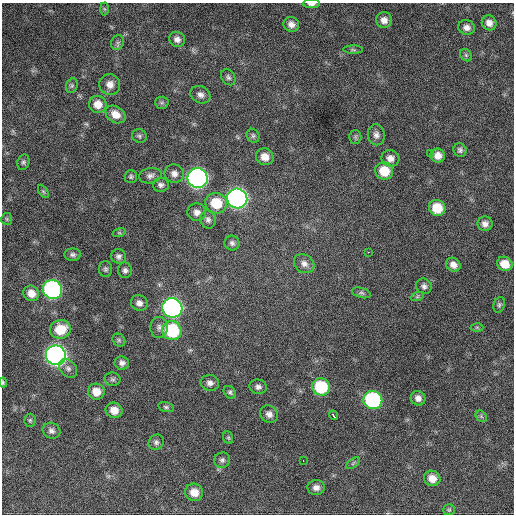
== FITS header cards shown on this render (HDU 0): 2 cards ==
NAXIS1  =                  512 / Axis length
NAXIS2  =                  512 / Axis length

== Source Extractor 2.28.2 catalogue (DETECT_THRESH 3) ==
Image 512 x 512 px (HDU 0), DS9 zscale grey, 1 PNG px = 1 image px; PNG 516 x 516 px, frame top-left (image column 1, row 512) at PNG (2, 3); each listed source drawn as its Kron ellipse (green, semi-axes under 4 px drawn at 4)
Background 521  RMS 23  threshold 69.6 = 3 sigma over >= 5 px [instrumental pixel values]
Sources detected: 92; all 92 listed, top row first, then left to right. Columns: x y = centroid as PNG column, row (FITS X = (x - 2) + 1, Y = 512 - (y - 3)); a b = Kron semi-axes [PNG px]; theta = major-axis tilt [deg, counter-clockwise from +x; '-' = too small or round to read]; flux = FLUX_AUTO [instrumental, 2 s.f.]
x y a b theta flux
311 4 8 3 0 5200
104 9 6 4 -88 2000
384 20 8 8 - 9800
489 23 8 7 - 8900
291 24 8 7 - 8500
467 27 8 7 - 7900
177 39 8 7 - 7300
118 43 8 6 71 4300
353 50 10 4 -1 2800
466 55 7 5 -47 2900
228 77 8 6 -55 4300
110 84 11 10 - 13000
72 86 7 5 69 3200
200 95 10 8 -27 7700
162 103 6 6 - 3100
98 104 9 8 - 16000
116 114 10 8 -34 15000
376 135 10 8 -81 7200
139 136 7 6 - 3600
253 136 7 6 - 3200
355 137 6 6 - 2800
460 150 7 6 - 4500
430 153 2 2 - 4900
438 156 7 7 - 12000
265 157 9 8 - 15000
390 158 9 8 - 9800
23 162 8 6 71 3400
384 171 9 8 - 35000
174 174 10 9 - 9000
150 176 11 7 10 6600
131 177 6 6 - 3100
198 178 10 10 - 740000
161 185 8 7 - 5300
43 191 7 4 -58 2400
237 198 10 10 - 770000
216 203 11 10 - 41000
437 208 8 8 - 36000
197 212 9 9 - 8600
7 219 6 5 - 2300
208 219 9 7 -71 5900
485 224 7 7 - 7700
119 233 7 4 17 2500
232 243 7 7 - 4800
368 252 3 2 - 2500
73 255 8 6 3 4200
118 256 7 7 - 5200
304 264 11 9 -38 8500
505 264 8 7 - 21000
453 265 7 6 - 8900
106 269 8 6 -89 3800
125 270 7 7 - 4900
424 286 8 7 - 5200
52 289 10 9 - 400000
31 293 8 7 - 14000
361 293 9 5 -15 3600
417 297 7 4 19 2300
139 303 8 7 - 7500
499 305 8 5 71 3400
172 308 10 9 - 610000
159 327 10 8 87 6800
477 327 6 4 -1 2100
60 329 10 9 - 38000
172 330 10 9 - 110000
119 340 7 6 - 2800
56 355 10 9 - 920000
122 363 7 6 - 6300
68 368 10 7 -48 6100
113 379 8 7 - 3800
3 382 5 3 - 2100
210 383 9 8 - 7300
258 387 8 7 - 5900
321 387 9 8 - 81000
96 392 8 8 - 19000
230 392 7 5 -47 3300
418 398 7 7 - 7700
373 400 9 9 - 230000
166 407 8 5 -15 3000
114 410 8 7 - 16000
269 414 9 8 - 7800
333 415 5 3 - 10000
481 416 6 5 - 2800
30 420 6 5 - 2500
51 431 9 7 -26 6000
228 438 6 5 - 2400
156 442 8 7 - 5000
222 460 8 7 - 4800
303 460 2 2 - 3700
353 463 8 4 38 3000
432 478 8 7 - 15000
316 488 8 7 - 8300
194 492 9 8 - 17000
449 510 6 5 - 2500
At the frame edge (FLAGS 8, measured only in part): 2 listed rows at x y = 311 4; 3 382